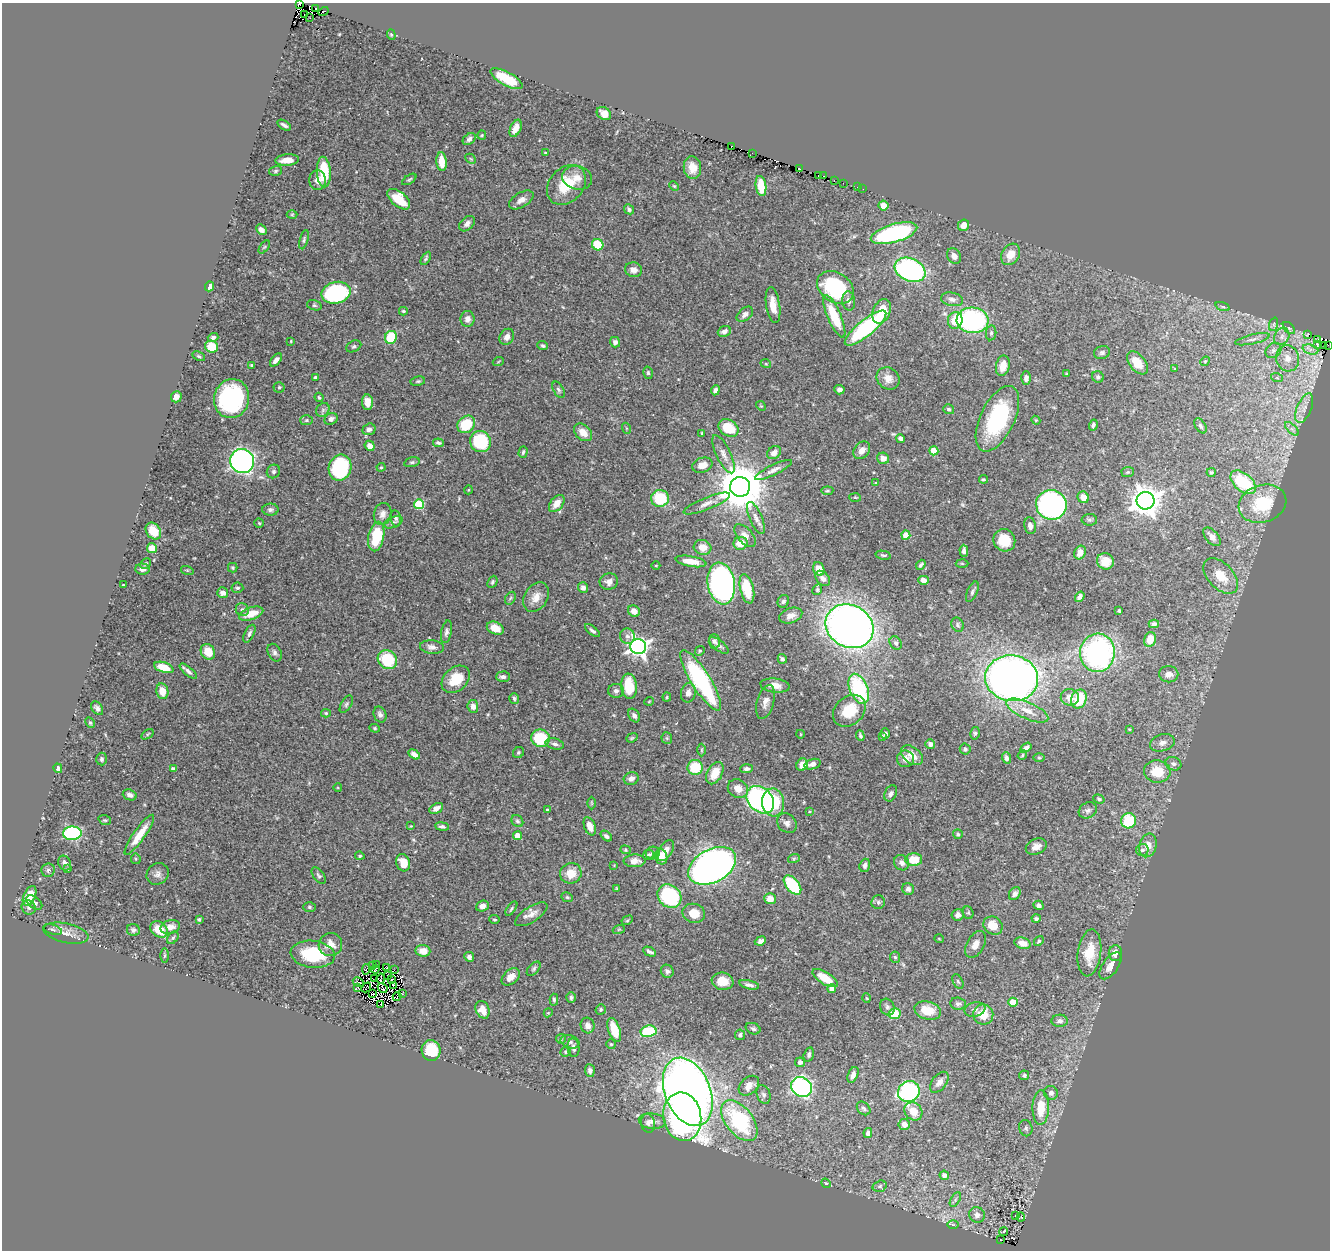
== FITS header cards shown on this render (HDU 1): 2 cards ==
NAXIS1  =                 1328
NAXIS2  =                 1248

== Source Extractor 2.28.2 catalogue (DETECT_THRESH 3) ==
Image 1328 x 1248 px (HDU 1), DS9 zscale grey, 1 PNG px = 1 image px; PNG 1332 x 1252 px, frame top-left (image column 1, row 1248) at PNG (2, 3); each listed source drawn as its Kron ellipse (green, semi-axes under 4 px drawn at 4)
Background 0.517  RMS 0.02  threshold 0.0599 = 3 sigma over >= 5 px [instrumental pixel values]
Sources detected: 487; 8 with non-positive FLUX_AUTO (blend fragments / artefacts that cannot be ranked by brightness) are neither listed nor drawn; the other 479 listed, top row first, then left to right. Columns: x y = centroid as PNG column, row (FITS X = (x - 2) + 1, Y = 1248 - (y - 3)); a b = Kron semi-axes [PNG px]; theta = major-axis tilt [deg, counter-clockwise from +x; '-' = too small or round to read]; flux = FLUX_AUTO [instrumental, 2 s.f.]
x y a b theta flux
299 3 3 2 - 0.068
316 8 3 2 - 3.4
324 12 5 3 - 4
304 15 2 2 - 23
310 18 2 2 - 1.3
391 35 5 4 - 1.7
506 79 18 6 -28 40
604 113 8 6 -38 10
284 125 7 3 -33 3.5
516 128 9 5 65 11
482 135 5 4 - 1.7
469 139 7 5 39 4.9
732 146 3 2 - 31
545 153 3 2 - 1
752 153 3 2 - 1.5
471 159 6 4 -44 1.8
287 160 12 5 4 15
442 162 9 5 -85 20
692 168 11 8 -83 15
799 168 3 2 - 13
275 171 6 5 - 2.4
324 172 15 7 -87 57
818 175 3 2 - 8.5
823 176 3 2 - 2
577 178 15 11 -15 13
409 179 8 4 33 2.1
317 180 10 8 -86 10
834 180 3 2 - 7.7
843 183 3 2 - 0.68
566 185 22 17 48 48
674 186 5 4 - 1.6
761 186 10 5 -81 31
857 187 2 2 - 0.53
863 189 3 2 - 0.95
399 199 13 7 -40 35
521 200 13 7 31 8.7
883 206 5 5 - 14
629 209 5 4 - 3.1
292 214 5 3 - 1.3
467 224 9 6 43 5.9
964 225 6 5 - 11
261 230 6 4 -47 5.4
894 233 24 9 16 180
304 240 10 4 75 2.7
598 245 6 5 - 47
264 247 7 4 52 2
1010 254 11 8 59 21
954 256 8 6 -57 6.4
426 258 7 4 59 2.6
634 270 8 7 - 8.2
910 270 16 11 -24 250
209 286 5 4 - 8.5
835 287 19 14 -33 130
336 293 14 11 13 180
952 299 11 6 -12 5.7
849 301 9 6 -85 6
314 305 7 5 -17 2.2
773 305 18 7 -81 17
1223 307 7 3 -19 1.8
403 311 4 3 - 1.7
882 311 13 8 67 27
745 314 9 6 41 5.8
834 316 23 6 -67 57
467 319 8 7 - 6.1
955 320 8 7 - 31
972 320 16 12 -4 200
1274 324 7 4 72 2.3
866 328 26 8 39 180
1289 328 7 4 -44 2.6
724 331 7 5 23 5.3
991 333 7 5 81 3.2
1307 335 4 2 - 0.99
1282 336 9 7 60 6.2
213 337 5 4 - 4.1
391 337 7 5 65 57
507 337 8 7 - 7.6
1252 339 18 4 13 5.9
1318 339 3 2 - 4.4
291 341 3 3 - 1.3
615 342 5 5 - 4.4
1317 344 4 2 - 1.3
1323 345 2 2 - 15
1328 345 2 2 - 24
354 346 8 5 27 2.9
543 346 5 4 - 2.1
212 347 6 6 - 35
1310 349 8 4 -18 5.3
1273 350 9 7 38 5.3
1102 353 8 6 15 3.4
199 356 7 4 -27 2
1288 358 13 11 -75 10
276 360 8 4 49 6.1
1205 361 5 4 - 1.6
498 362 6 3 21 1.4
1137 363 13 8 -51 25
766 364 5 3 - 1.3
252 365 3 3 - 1.9
1003 366 10 6 78 17
1175 369 3 3 - 1.2
648 373 6 5 - 2.3
1067 374 3 3 - 1
315 377 4 3 - 3.1
1098 377 6 5 - 3.1
888 378 12 10 -40 14
1026 378 6 5 - 5.8
1277 378 6 4 -18 1.9
418 381 7 4 9 2.2
279 387 5 5 - 2
558 390 9 5 -60 3.1
715 390 5 4 - 4.4
839 390 5 4 - 5.1
176 397 6 5 - 8
319 397 5 3 - 1.9
232 399 19 17 77 180
367 402 8 5 -84 12
761 406 5 4 - 1.5
1304 408 16 7 67 11
949 409 5 5 - 2.4
323 410 7 6 - 3.9
331 419 7 5 32 4.4
997 419 35 17 65 140
306 420 6 5 - 2.1
1036 420 4 4 - 1.4
466 424 9 8 - 48
1093 425 5 4 - 2.9
1200 426 8 5 -58 3.2
626 428 5 3 - 1.3
729 428 11 8 -34 38
369 429 6 5 - 5.1
1292 429 8 4 -45 4
583 432 10 7 -43 15
702 433 3 2 - 1.3
900 438 4 4 - 4.9
480 442 11 10 - 93
438 443 5 3 - 3
370 446 5 5 - 8.3
862 450 10 7 51 10
934 451 4 4 - 33
523 452 6 3 74 2.3
774 453 8 6 35 7.9
724 454 21 7 -64 10
883 458 6 5 - 9.1
242 461 12 12 - 570
412 462 8 4 13 2.8
702 465 10 7 16 10
381 467 4 4 - 1.7
340 468 13 11 70 130
773 470 20 5 26 7.5
273 471 7 6 - 3.5
1128 472 6 5 - 2.2
1211 472 4 4 - 1.9
983 479 4 3 - 1.8
1243 482 15 8 -40 72
875 483 4 3 - 1.2
740 487 10 10 - 6800
468 490 4 3 - 1.2
827 491 6 4 6 1.8
855 497 6 4 -2 1.5
1083 497 6 5 - 16
660 498 9 8 - 65
1145 501 9 9 - 1700
557 503 10 6 51 13
707 503 25 6 22 10
419 504 5 5 - 77
1262 504 24 18 18 62
1051 505 15 15 - 350
270 510 8 6 1 3.5
383 514 11 8 74 8
396 518 8 5 -78 2.9
756 518 17 6 -67 8.4
1089 520 8 5 -1 3
393 522 10 5 20 3.2
259 523 4 4 - 1.7
1030 526 8 6 -80 6.9
153 531 9 7 -54 22
906 535 4 4 - 28
376 536 15 7 78 56
745 536 13 7 -48 9
1212 537 11 6 -47 9.2
1004 540 11 10 - 33
740 543 7 6 - 20
702 547 9 7 -15 15
152 548 5 5 - 20
964 551 6 4 -88 4.5
1080 553 7 5 66 11
883 555 8 3 -11 2.3
691 561 16 5 -9 16
1105 561 8 8 - 18
146 563 6 4 45 1.9
962 563 6 4 -2 1.7
921 565 5 4 - 2.8
656 566 4 3 - 1.2
233 568 5 4 - 1.7
142 569 7 5 -2 6.3
819 569 7 5 -70 17
187 570 6 4 -18 1.8
1221 576 21 12 -47 30
823 578 8 6 -50 6.5
923 580 5 4 - 9.2
492 582 6 4 65 2.5
609 582 9 8 - 7.1
721 583 21 13 -81 480
123 585 3 2 - 1.3
237 588 6 5 - 2.4
583 588 5 5 - 4.8
747 589 15 6 -77 47
817 590 5 4 - 2
972 592 11 5 66 3.7
223 593 5 5 - 7.5
536 597 16 11 58 15
1080 597 5 4 - 4.8
510 598 7 4 59 2.5
783 601 6 5 - 3.1
242 610 7 6 - 4.4
634 611 6 5 - 9.9
1119 611 3 3 - 1.7
251 614 12 6 18 18
791 616 12 7 19 9.1
1154 624 5 4 - 4.1
957 625 7 6 - 2.9
850 626 25 21 -28 1100
495 628 9 6 -24 15
592 631 9 4 -39 3.8
446 632 11 5 79 4.3
249 634 9 4 64 3.5
627 636 8 7 - 5.2
1150 639 7 6 - 21
714 641 7 6 - 4.6
896 643 7 5 -57 4
719 645 11 5 -38 4.4
638 646 8 7 - 610
432 647 12 7 -5 7.1
700 651 5 4 - 1.7
208 652 8 7 - 24
275 653 9 6 -61 4.2
1097 653 19 17 84 280
782 659 5 4 - 3.1
387 660 10 9 - 64
164 667 10 5 -18 27
188 671 11 4 -40 4.9
1169 674 9 8 - 9.6
503 677 7 5 2 5.7
1012 678 26 23 -7 880
456 679 16 11 42 33
701 680 35 9 -58 180
775 685 14 7 -7 12
629 686 13 8 -84 41
859 689 16 9 -67 130
162 691 8 6 -78 17
616 691 8 7 - 4.7
688 693 10 7 78 8.1
667 697 4 4 - 1.6
1070 697 9 8 - 9.7
514 698 5 5 - 2.2
1079 699 10 7 68 42
649 701 5 3 - 1
765 702 17 8 74 9.1
346 704 9 5 58 3
473 706 6 5 - 7.8
97 708 7 5 -54 4.3
849 711 18 14 42 41
1027 711 23 8 -24 18
326 713 5 4 - 1.9
380 715 8 6 -65 5.1
634 716 7 5 -54 5.6
90 723 6 4 -62 1.8
375 728 5 4 - 1.9
1129 729 3 3 - 1.2
975 733 6 5 - 2.3
147 734 7 4 34 1.8
800 734 4 2 - 0.93
885 734 5 4 - 3.2
860 736 5 3 - 2.2
882 736 3 3 - 1.6
540 738 9 8 - 71
632 738 6 4 21 1.7
667 738 5 5 - 1.9
1162 743 13 8 16 8.6
555 744 9 5 -15 4.2
930 744 5 5 - 4.6
1026 748 6 4 35 4.1
965 749 5 5 - 3
701 750 6 4 90 2.1
518 753 6 5 - 2.5
414 754 6 4 -32 7.3
912 755 12 8 -39 14
1022 755 5 4 - 1.7
1006 758 6 4 -71 4.3
1039 758 5 3 - 1.5
101 759 6 5 - 3.5
905 759 8 8 - 9.2
812 764 8 5 16 6.3
1173 764 8 6 -20 4.8
802 765 6 5 - 13
695 767 7 7 - 46
58 768 5 4 - 5.8
173 769 4 3 - 4.2
747 769 6 4 3 4.1
1157 771 13 11 -2 35
715 773 12 7 62 24
631 778 8 6 19 7
338 788 4 3 - 1.1
738 789 10 9 - 13
891 793 8 6 66 4.9
130 795 7 5 -20 5.5
1099 799 6 4 -21 2.5
760 800 15 12 -43 280
773 802 14 11 -81 64
592 803 6 4 -89 1.6
436 808 7 5 27 8.4
547 810 3 2 - 1.3
1088 810 9 7 30 5.3
810 811 4 3 - 1.2
105 820 6 4 -19 2.2
517 821 6 5 - 2.9
1129 821 8 7 - 54
787 823 11 9 -44 6.2
411 826 3 3 - 0.98
442 826 7 4 -8 3.2
590 826 9 5 -69 13
72 833 9 6 1 190
958 834 5 4 - 2.1
139 835 24 6 55 26
517 836 4 4 - 25
606 836 6 4 -41 3.3
1148 845 12 8 73 15
1036 846 11 7 23 9.5
625 850 5 4 - 1.9
1142 850 6 6 - 4.5
666 851 11 6 57 9.1
653 853 7 6 - 4.6
648 855 5 4 - 2.3
360 856 5 4 - 2
661 857 8 6 -73 18
794 858 6 4 20 1.7
136 859 5 5 - 1.8
914 860 8 6 1 31
635 861 11 6 3 10
65 863 8 6 -61 5
403 863 9 6 -71 18
902 863 8 7 - 5.8
614 865 2 2 - 0.78
865 865 7 5 70 4.7
712 866 26 16 28 1100
67 869 3 3 - 4
48 870 7 6 - 2.9
571 873 11 10 - 21
158 874 11 10 - 7.4
319 875 9 5 -54 2.8
792 885 11 6 -50 79
617 888 3 3 - 1.4
908 889 6 5 - 3.9
1015 894 7 5 56 4.4
30 896 10 5 66 28
669 896 13 10 -43 140
567 897 6 4 -27 2
770 899 6 5 - 12
878 902 7 6 - 3.5
34 903 9 5 -40 4.2
1039 905 5 4 - 4.3
482 906 6 5 - 6
29 907 7 6 - 4.1
309 907 6 5 - 2.4
511 909 8 4 54 2.2
694 913 11 9 -15 20
968 913 6 5 - 1.9
531 914 18 7 33 10
958 915 6 5 - 5.8
199 919 3 3 - 2
495 919 5 4 - 1.7
1036 919 4 3 - 2.9
627 920 6 4 29 2
993 926 10 8 -34 20
170 927 10 7 15 9.4
159 929 9 7 -40 25
619 929 6 4 19 1.5
52 930 10 4 -15 3
133 930 6 6 - 3.3
66 933 23 10 -12 13
173 938 7 4 53 2.7
939 939 5 3 - 1.1
760 941 6 4 22 5
1039 941 5 4 - 1.9
1023 943 8 5 -18 12
975 944 14 8 62 10
330 945 12 11 - 13
423 951 7 6 - 13
649 952 7 3 -25 3.5
1089 953 23 11 82 35
1115 953 8 7 - 14
313 954 22 13 -7 66
164 955 7 3 89 1.9
469 957 5 4 - 4.6
895 957 5 5 - 2.2
377 965 3 2 - 0.79
372 966 3 2 - 0.93
1111 966 15 7 55 13
387 967 2 2 - 1.2
366 969 5 4 - 0.069
375 969 4 2 - 0.78
534 969 8 5 47 2.8
394 970 2 2 - 1.6
667 971 7 6 - 3.9
388 976 3 2 - 0.98
511 977 10 7 40 11
381 978 5 2 - 1.1
825 978 14 6 -32 27
375 979 4 2 - 0.81
391 980 3 2 - 1.1
722 981 11 8 -9 16
958 981 7 5 -62 2.2
358 982 6 2 -28 2.3
393 985 3 2 - 0.87
749 985 10 4 -13 4.8
366 987 5 2 - 1.4
357 988 3 2 - 0.96
383 988 5 2 - 1.3
832 989 4 4 - 14
373 994 3 2 - 0.79
402 994 2 2 - 6.1
397 996 4 2 - 0.92
571 998 5 5 - 3.3
866 998 5 3 - 1.2
554 1000 6 4 -88 2.4
1013 1002 4 4 - 40
958 1004 8 6 -6 3.4
381 1005 3 2 - 1.3
887 1007 8 7 - 4.4
601 1009 5 5 - 2.2
483 1010 9 6 -67 15
928 1010 13 9 -15 30
975 1010 10 7 12 5.6
548 1013 4 3 - 1.2
895 1014 6 5 - 36
983 1015 10 10 - 26
1060 1021 8 6 2 5.1
588 1025 8 7 - 7.3
753 1029 7 5 -23 3.1
614 1030 12 6 -71 35
649 1031 8 5 11 74
740 1035 5 5 - 3.3
561 1039 5 5 - 1.9
570 1042 9 6 -17 4.4
611 1044 5 5 - 1.9
573 1048 9 6 -82 6.1
431 1050 10 9 - 39
566 1052 5 5 - 2.3
809 1055 7 5 75 3.5
800 1062 5 4 - 5.3
590 1070 6 5 - 4.6
853 1075 8 5 67 6.6
1024 1075 5 4 - 3.3
939 1082 12 7 52 7.6
749 1086 12 8 42 16
801 1087 11 9 -31 300
688 1092 36 22 -68 1700
909 1092 11 10 - 220
1051 1093 7 7 - 5.2
764 1095 10 6 -72 5.1
864 1108 8 5 -46 3.3
1041 1108 17 8 89 32
913 1111 10 8 -45 17
682 1117 24 19 -80 350
652 1121 13 7 -6 8.9
739 1121 24 13 -52 150
648 1123 9 7 -82 5.1
904 1124 5 5 - 9.7
1026 1128 8 6 -75 3.5
868 1133 5 4 - 5.5
944 1175 5 4 - 6.1
826 1183 5 4 - 1.5
880 1186 7 5 16 2.4
955 1200 8 4 60 2.9
977 1215 8 7 - 6.9
1016 1216 3 2 - 0.7
1021 1217 4 3 - 1.5
953 1224 6 4 -1 1.7
1004 1231 4 3 - 4.9
1000 1240 3 2 - 1.2
At the frame edge (FLAGS 8, measured only in part): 2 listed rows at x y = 299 3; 1328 345
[8 non-positive-flux detections neither listed nor drawn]